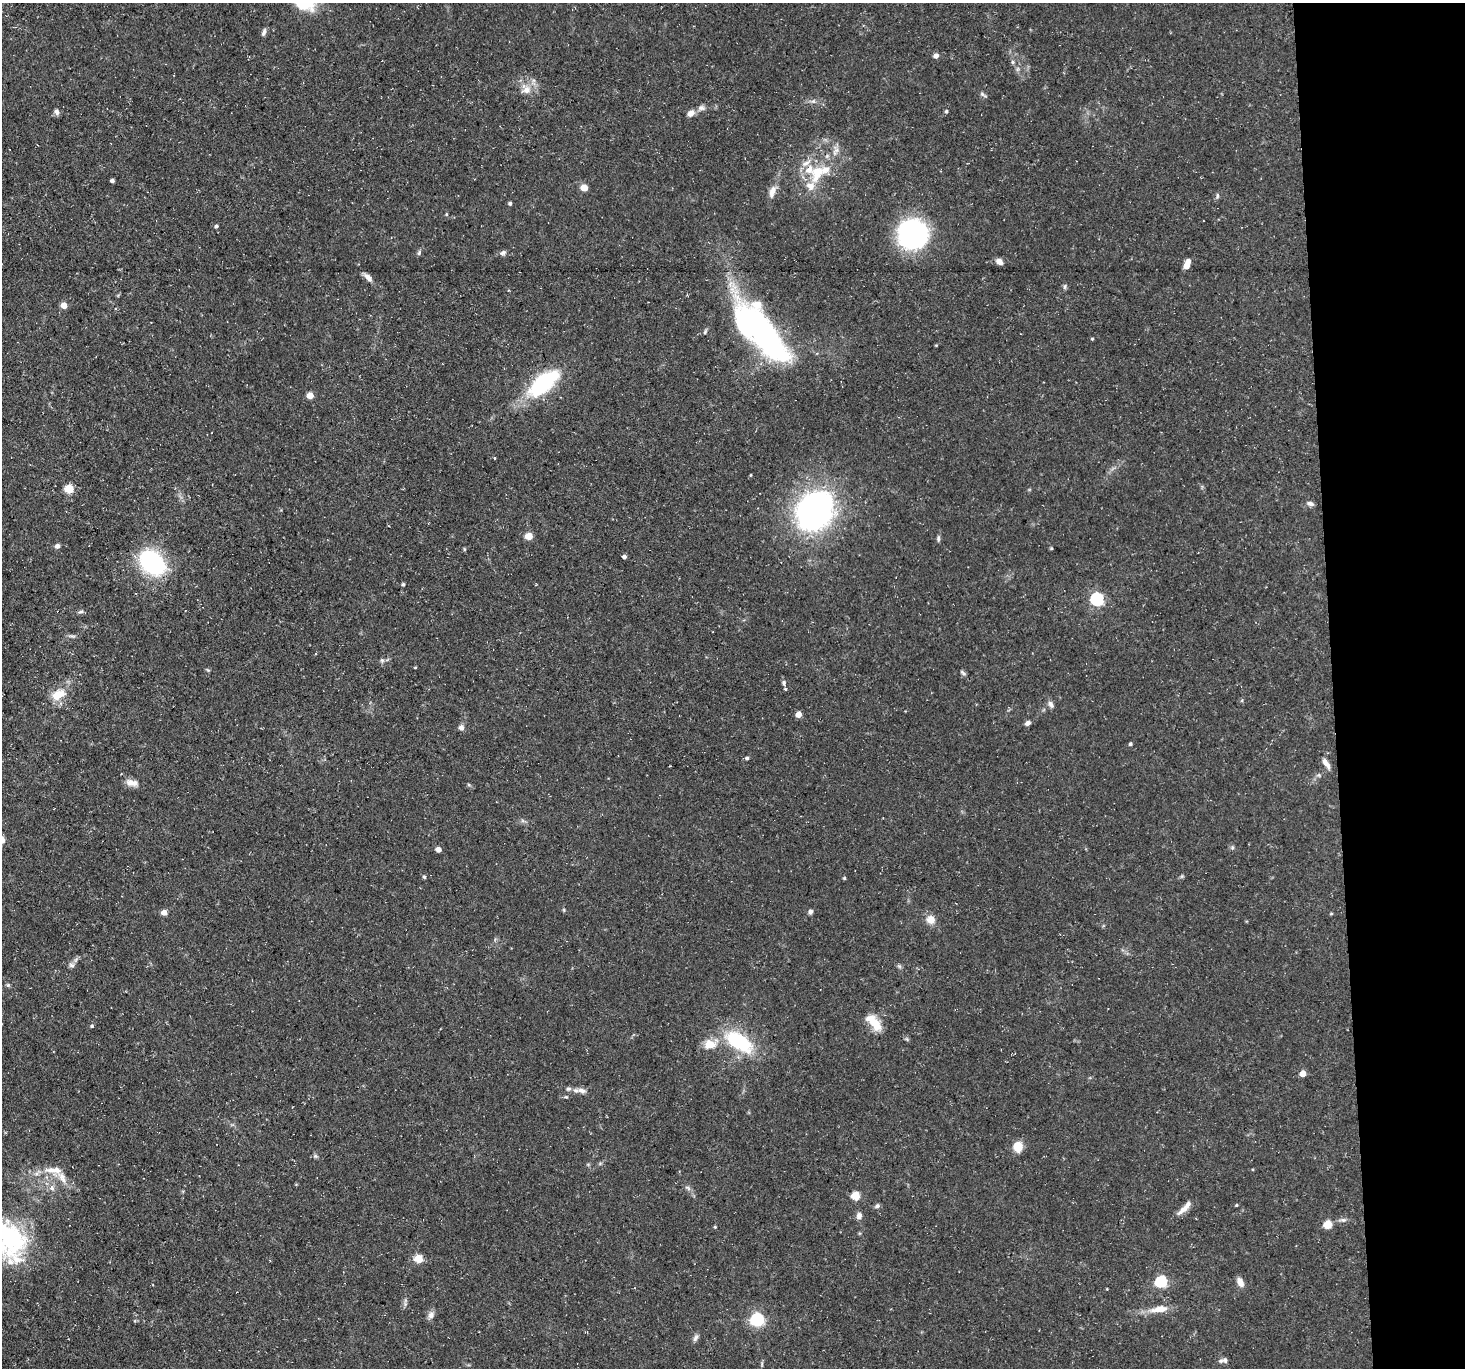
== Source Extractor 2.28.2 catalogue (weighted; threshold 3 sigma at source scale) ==
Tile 6 of 3 x 3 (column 3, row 2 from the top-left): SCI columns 2928-4390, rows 1510-2875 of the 4390 x 4362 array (HDU 1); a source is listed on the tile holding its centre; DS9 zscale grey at full resolution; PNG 1467 x 1370 px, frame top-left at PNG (2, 3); no overlay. Shown black and unused: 9% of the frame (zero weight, under 3 of 5 exposures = <1% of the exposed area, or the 3 px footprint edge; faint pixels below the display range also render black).
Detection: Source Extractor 2.28.2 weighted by HDU 2 'WHT'; one run over the whole footprint, this tile lists its part. Background 0.118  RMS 0.0048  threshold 0.0217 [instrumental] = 3 sigma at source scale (4.5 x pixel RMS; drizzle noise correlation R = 1.50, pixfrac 1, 0.05/0.05 arcsec/px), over >= 5 px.
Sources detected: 112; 2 inside a brighter object's white glare — not listed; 6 inside a brighter listed object's ellipse — not listed separately; the other 104 listed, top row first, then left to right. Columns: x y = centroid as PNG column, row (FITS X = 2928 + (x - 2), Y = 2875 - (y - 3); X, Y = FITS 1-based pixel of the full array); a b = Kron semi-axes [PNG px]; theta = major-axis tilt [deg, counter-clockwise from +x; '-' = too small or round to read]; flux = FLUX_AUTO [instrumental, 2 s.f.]
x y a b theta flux
264 32 10 5 72 1.5
936 56 5 5 - 2.5
1012 62 6 4 -89 0.78
526 90 13 12 - 5.1
983 95 13 4 -31 1.1
701 108 10 7 1 1.9
946 111 5 4 - 0.75
57 112 8 6 -68 1.6
691 113 9 7 45 2.9
835 151 15 5 61 2.7
817 173 30 16 65 16
112 181 4 3 - 1.2
584 187 7 6 - 4.1
772 192 18 8 73 3.9
1217 196 7 4 -83 0.76
510 203 4 4 - 0.99
216 226 5 4 - 0.86
911 233 23 18 14 93
419 253 8 5 64 0.98
503 253 8 6 20 1.3
999 262 7 6 - 2.9
1187 264 10 5 73 4.5
368 277 12 6 -45 2.8
1065 286 8 5 73 0.93
64 305 5 4 - 6.2
705 332 7 4 64 0.8
763 333 77 28 -50 130
1092 339 4 3 - 0.5
543 383 40 17 39 42
310 395 5 5 - 6.8
494 458 4 3 - 0.36
751 475 4 3 - 0.38
69 489 5 5 - 19
1310 504 9 5 -16 1.6
815 511 32 24 58 190
529 536 5 5 - 9
938 538 9 4 90 0.98
57 546 6 5 - 1.7
1051 548 4 3 - 0.45
464 549 5 3 - 0.48
624 556 5 4 - 1.2
152 562 23 16 -44 64
403 584 4 3 - 0.74
1097 599 6 6 - 87
81 612 6 4 19 0.87
72 636 12 2 0 0.98
382 660 7 6 - 1
415 667 4 3 - 0.39
208 670 6 4 -34 0.56
963 673 9 3 -41 0.87
784 683 7 5 -66 1.2
58 695 20 11 24 8.9
1051 704 10 6 -58 1.8
798 715 4 4 - 5.2
1028 723 7 5 32 1.5
461 727 7 6 - 1.8
1130 744 4 4 - 0.85
747 758 5 4 - 0.91
1326 763 14 6 -55 2.9
131 783 16 8 -8 3.8
469 785 6 3 -19 0.6
1232 847 6 4 -72 0.72
438 849 4 4 - 3.7
1182 876 6 4 45 0.67
424 877 5 4 - 0.77
844 878 4 4 - 0.55
564 910 6 3 -72 0.54
164 912 5 4 - 3.9
810 912 5 5 - 1.6
1331 914 5 3 - 0.48
931 920 7 7 - 6.1
72 965 9 6 -2 1.4
899 966 7 4 -45 0.86
8 985 6 5 - 0.77
874 1023 24 10 -50 9.3
92 1026 5 4 - 0.75
739 1041 33 16 -34 35
710 1044 15 11 5 6.9
1303 1073 5 4 - 5.8
568 1089 8 5 14 1.2
582 1091 13 6 -15 2.6
1018 1147 11 9 90 7
315 1156 6 5 - 0.88
53 1170 29 11 -6 8.1
52 1188 8 8 - 2.1
688 1188 9 4 -36 1.3
856 1196 5 5 - 15
1236 1205 4 3 - 0.49
877 1206 7 5 28 1.1
1185 1208 26 6 46 4.2
859 1216 8 7 - 2.1
1343 1220 11 5 -3 1.4
1327 1225 5 5 - 14
715 1227 4 3 - 0.53
10 1237 61 33 -64 60
418 1259 5 5 - 17
1161 1282 6 6 - 55
1240 1282 10 6 -64 3.5
1107 1289 3 2 - 0.34
1159 1309 22 8 9 7
431 1315 10 8 61 2.2
757 1320 6 6 - 95
695 1338 10 6 58 1.5
1225 1360 9 7 -53 1.5
Isophote crosses this tile's border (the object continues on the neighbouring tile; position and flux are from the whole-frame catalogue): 1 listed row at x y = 10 1237